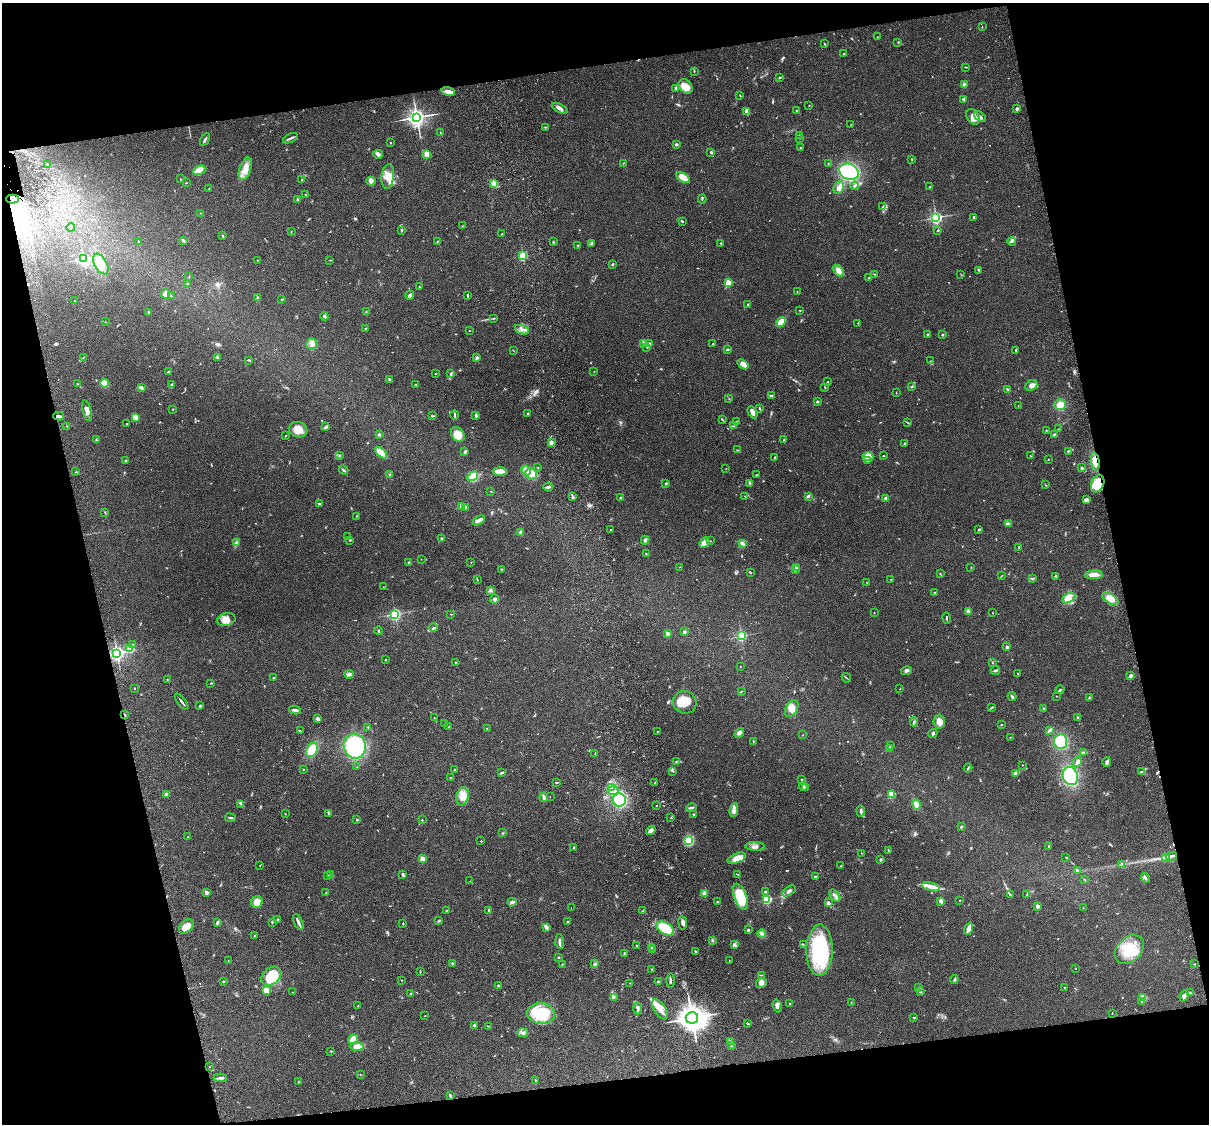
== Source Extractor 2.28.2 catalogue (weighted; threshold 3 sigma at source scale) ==
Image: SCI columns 140-4967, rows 277-4761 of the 5086 x 4924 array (HDU 1 of 3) = the unmasked area's bounding box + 8 px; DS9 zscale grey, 4 x 4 block average (1 PNG px = mean of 4 x 4 image px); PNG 1211 x 1126 px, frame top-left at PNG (2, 3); each listed source drawn as its Kron ellipse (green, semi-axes under 4 px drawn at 4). Shown black and unused: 25% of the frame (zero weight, under 3 of 4 exposures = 6% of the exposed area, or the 3 px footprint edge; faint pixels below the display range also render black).
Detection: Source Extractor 2.28.2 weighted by HDU 2 'WHT'. Background 0.101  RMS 0.0064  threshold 0.0288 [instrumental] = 3 sigma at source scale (4.5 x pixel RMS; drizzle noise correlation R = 1.50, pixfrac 1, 0.05/0.05 arcsec/px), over >= 5 px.
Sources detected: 676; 1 too faint to see at this stretch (4 x 4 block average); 5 inside a brighter object's white glare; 2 cosmic-ray / hot-pixel residue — neither listed nor drawn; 11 coinciding with a brighter row at this scale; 32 inside a brighter listed object's ellipse — not listed separately; of the other 625, all 500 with FLUX_AUTO >= 1.2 (the completeness limit of this list) listed and drawn (125 fainter detections not listed), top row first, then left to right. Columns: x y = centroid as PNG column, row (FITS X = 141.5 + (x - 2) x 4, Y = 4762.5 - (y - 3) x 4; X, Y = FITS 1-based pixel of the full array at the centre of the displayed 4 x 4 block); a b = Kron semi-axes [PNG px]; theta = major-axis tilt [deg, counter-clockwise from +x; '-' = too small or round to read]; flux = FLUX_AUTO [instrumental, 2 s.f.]
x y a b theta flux
982 27 2 2 - 1.7
877 37 2 2 - 1.4
898 42 2 2 - 2.2
825 44 3 2 - 2.3
844 54 2 2 - 2.9
966 67 3 2 - 2.4
694 71 3 2 - 2.3
780 77 3 2 - 3.5
964 85 2 2 - 72
686 86 8 6 -50 46
676 88 3 2 - 4
448 92 7 4 -15 17
740 95 2 2 - 1.8
964 99 3 3 - 6.2
809 106 2 2 - 1.3
560 108 8 3 -27 12
1017 109 3 2 - 6.7
796 110 2 2 - 2
747 111 4 3 - 8.2
417 117 3 3 - 1400
973 117 8 6 -58 28
980 117 7 2 -39 8
851 125 2 2 - 2
545 127 2 2 - 2.4
440 133 2 2 - 1.2
800 135 2 2 - 1.5
291 138 8 2 26 7.8
799 138 2 2 - 1.4
205 139 7 2 61 7.9
391 143 2 2 - 1.7
676 144 2 2 - 8.5
800 148 2 2 - 2.9
711 152 3 2 - 5.6
378 154 5 2 - 24
427 154 2 2 - 140
912 159 2 2 - 1.9
623 163 2 2 - 1.4
828 163 2 2 - 1.2
47 165 2 2 - 3.7
245 169 12 5 72 38
199 170 6 3 29 65
849 172 10 8 -22 470
388 176 12 6 83 39
683 178 8 4 -31 69
181 179 2 2 - 1.8
302 180 2 2 - 1.3
371 181 4 4 - 13
187 182 2 2 - 1.3
494 183 2 2 - 120
855 186 4 2 - 6.1
930 187 4 2 - 4.7
839 188 6 5 - 17
209 189 2 2 - 1.5
305 195 2 2 - 2
13 199 6 4 2 27
702 199 4 2 - 3.9
297 200 3 2 - 3.8
882 207 3 2 - 2.6
201 213 2 2 - 1.2
936 217 2 2 - 850
974 217 3 2 - 6.6
682 221 3 2 - 5.1
463 226 2 2 - 1.3
71 227 4 2 - 5
401 230 3 2 - 3.1
937 231 2 2 - 2.2
291 232 2 2 - 1.6
502 234 2 2 - 1.4
223 236 2 2 - 4.6
138 241 2 2 - 2.2
184 241 3 3 - 5.2
438 241 2 2 - 1.3
1012 241 4 2 - 6.8
553 242 3 2 - 3
592 243 4 2 - 4.5
721 243 2 2 - 2.1
577 246 2 2 - 2.7
523 256 2 2 - 310
84 259 3 2 - 790
257 260 2 2 - 1.4
330 260 2 2 - 1.6
101 264 11 6 -61 33
613 264 2 2 - 11
979 270 2 2 - 2
838 271 7 4 -49 22
875 274 2 2 - 3.2
961 274 2 2 - 1.2
189 277 2 2 - 2.5
869 278 3 2 - 3.9
188 283 2 2 - 2.9
728 283 2 2 - 160
419 287 2 2 - 1.6
797 292 2 2 - 1.2
165 294 5 4 - 15
410 295 4 3 - 9.7
468 295 3 2 - 4.1
171 296 3 2 - 2.1
257 297 2 2 - 2.2
74 300 2 2 - 1.5
281 300 2 2 - 1.2
748 305 3 2 - 2.6
800 310 2 2 - 5
148 312 2 2 - 4.7
366 312 2 2 - 1.9
324 316 4 3 - 5.8
494 318 3 2 - 2.4
105 322 2 2 - 1.3
781 322 5 3 - 44
858 323 2 2 - 1.5
365 328 4 2 - 2.2
522 330 7 2 -20 12
469 331 2 2 - 1.3
928 334 2 2 - 19
942 335 2 2 - 9.9
644 343 3 2 - 3.7
650 343 3 2 - 2.8
713 343 3 2 - 2.4
312 344 6 5 - 23
647 347 2 2 - 2.2
728 349 3 2 - 4.4
513 350 2 2 - 1.2
1016 350 3 2 - 3.6
83 357 2 2 - 1.3
477 357 4 3 - 7.4
217 358 4 2 - 4.2
249 360 3 2 - 4
930 361 2 2 - 1.9
743 364 6 3 -39 29
168 371 2 2 - 4.2
594 371 2 2 - 1.5
435 374 2 2 - 2.1
451 374 4 2 - 5.2
389 379 3 2 - 3.5
828 382 2 2 - 3.3
104 383 4 3 - 74
77 384 2 2 - 1.6
416 384 2 2 - 2.3
172 385 4 2 - 5.3
1031 385 6 5 - 16
911 386 3 2 - 2.5
825 387 3 2 - 1.9
142 388 4 3 - 6.4
1007 389 3 2 - 3.7
896 393 2 2 - 1.4
771 396 4 2 - 7.9
729 398 2 2 - 2
817 401 2 2 - 4.3
1060 405 6 5 - 34
1018 406 2 2 - 1.3
760 408 3 2 - 3.2
173 409 2 2 - 2.8
87 411 11 3 -75 18
753 412 6 3 -63 22
528 414 3 2 - 5.4
454 415 5 2 - 5.6
476 415 3 2 - 6.6
59 416 5 2 - 13
433 416 3 2 - 2.4
135 417 4 3 - 26
722 420 2 2 - 1.7
737 421 2 2 - 1.4
127 423 2 2 - 1.6
908 423 2 2 - 1.3
67 426 2 2 - 1.3
734 426 2 2 - 1.6
326 427 4 2 - 12
1059 429 3 2 - 1.3
298 430 9 7 -18 49
1046 430 2 2 - 1.3
379 434 2 2 - 19
1054 434 3 2 - 5.4
458 435 8 6 -58 54
286 436 2 2 - 2.7
96 440 2 2 - 3.2
784 440 4 2 - 3.5
551 443 3 2 - 16
905 444 2 2 - 2.1
738 450 3 2 - 1.9
1068 451 3 2 - 4.5
465 452 4 2 - 7.4
381 453 7 3 -41 77
339 456 2 2 - 1.5
883 456 2 2 - 2.4
1031 456 4 2 - 1.5
868 457 5 3 - 31
775 458 4 2 - 5.3
1048 459 2 2 - 2.1
126 460 2 2 - 1.7
867 460 4 2 - 5.7
1095 462 9 3 -80 33
538 468 3 2 - 1.7
1082 468 3 2 - 5
726 469 2 2 - 1.2
343 470 5 2 - 6.1
526 470 5 4 - 40
500 471 7 3 -1 38
75 472 2 2 - 2
531 474 6 5 - 61
390 475 2 2 - 2
757 475 2 2 - 3.5
473 476 5 3 - 79
666 483 3 2 - 3.9
750 483 3 2 - 2.5
1098 484 9 6 65 88
1046 485 2 2 - 1.8
548 487 5 2 - 10
491 491 2 2 - 1.7
745 496 2 2 - 1.6
808 496 3 2 - 6.4
573 497 3 2 - 4.2
620 498 2 2 - 16
885 498 3 2 - 6.9
1086 500 3 3 - 11
319 503 3 2 - 2.2
461 506 3 2 - 13
466 507 4 2 - 11
105 512 2 2 - 1.5
357 516 2 2 - 2.1
479 520 6 3 33 11
1008 523 4 2 - 5.8
979 529 4 2 - 3.3
611 530 2 2 - 1.5
521 533 2 2 - 49
348 537 2 2 - 2.1
441 538 2 2 - 3.5
350 540 3 2 - 2.6
645 540 4 3 - 6.5
710 541 2 2 - 2
704 542 6 4 48 35
236 543 3 2 - 4.7
742 544 3 2 - 4.3
1019 547 2 2 - 3.1
646 554 2 2 - 1.6
421 559 2 2 - 1.6
409 562 2 2 - 3.1
471 562 2 2 - 1.4
680 567 2 2 - 1.4
797 567 3 2 - 14
971 567 3 2 - 1.7
501 569 2 2 - 1.6
795 570 4 2 - 3.6
750 572 3 2 - 2.7
940 574 2 2 - 2.6
1002 575 2 2 - 1.4
1094 575 9 3 2 27
1056 576 3 2 - 2.3
1033 578 3 2 - 3.7
477 579 3 2 - 2.5
891 580 2 2 - 2.2
867 582 2 2 - 1.4
383 587 2 2 - 1.5
490 590 2 2 - 1.7
935 593 2 2 - 2.5
1069 598 7 4 27 23
495 599 5 3 - 8.2
1110 599 9 4 -28 40
969 611 3 3 - 13
874 613 2 2 - 1.2
993 613 2 2 - 1.3
395 614 2 2 - 650
451 614 2 2 - 1.7
946 618 5 2 - 3.4
226 620 9 6 15 32
433 628 4 2 - 3.8
379 631 4 2 - 3.3
684 632 2 2 - 35
667 633 2 2 - 42
741 636 2 2 - 570
132 645 2 2 - 2.7
1007 647 3 3 - 5.8
130 649 2 2 - 130
117 653 3 3 - 1100
386 660 2 2 - 5.3
455 662 2 2 - 2.7
992 663 2 2 - 1.9
740 666 2 2 - 1.5
995 670 5 2 - 7
907 671 5 3 - 8.9
1018 673 2 2 - 4.3
349 674 5 3 - 11
1131 676 4 3 - 6.9
274 678 4 2 - 4.6
846 678 5 2 - 2.6
167 680 2 2 - 1.8
211 683 2 2 - 2.6
134 688 2 2 - 1.6
900 689 2 2 - 1.4
1060 690 4 2 - 4.6
741 692 3 2 - 2
1057 696 2 2 - 1.3
1012 697 5 2 - 5.8
1089 698 3 2 - 4.7
182 702 9 2 -53 7.2
685 702 12 11 - 85
200 706 3 2 - 6.2
991 707 3 2 - 2.8
792 708 9 5 60 28
1044 709 3 2 - 3.1
295 710 6 2 -9 11
125 715 3 2 - 4
1078 717 4 2 - 3.2
434 718 2 2 - 1.5
317 719 4 3 - 6.6
914 722 4 2 - 5
939 722 7 5 -86 27
444 724 2 2 - 2.1
1001 724 2 2 - 2.1
368 727 2 2 - 3.5
449 727 3 2 - 3
487 729 2 2 - 1.6
1049 730 4 3 - 6.4
300 731 2 2 - 3.1
657 732 2 2 - 1.6
739 733 5 4 - 11
933 733 5 2 - 4.9
803 735 2 2 - 1.3
1010 737 2 2 - 1.2
1061 741 7 6 - 140
753 742 2 2 - 1.4
355 746 12 11 - 330
891 746 2 2 - 9.6
889 749 3 2 - 3
312 750 7 5 59 65
1084 752 2 2 - 1.8
595 754 3 2 - 2.2
677 761 3 2 - 3
1077 762 5 3 - 7.4
1107 762 5 2 - 9.1
1022 765 2 2 - 2.9
357 767 2 2 - 1.7
968 768 4 2 - 3.5
303 769 2 2 - 1.5
454 769 2 2 - 2.4
673 771 2 2 - 4.2
1141 772 3 2 - 2.9
501 773 4 2 - 6
1016 773 4 3 - 6.1
1070 776 9 7 -72 220
450 778 2 2 - 3.2
802 779 2 2 - 1.9
556 782 3 2 - 3.7
655 783 2 2 - 3
611 787 4 4 - 10
803 787 4 2 - 4.6
805 788 2 2 - 2.4
613 790 6 3 -4 11
891 794 2 2 - 220
166 795 3 2 - 3.4
462 796 9 6 78 33
550 796 2 2 - 1.2
544 797 5 3 - 13
619 800 6 6 - 170
241 804 3 2 - 4.4
916 805 5 4 - 28
656 806 2 2 - 1.9
691 808 5 2 - 6.5
734 810 7 3 81 22
861 811 5 2 - 11
285 814 2 2 - 1.5
329 814 2 2 - 3.1
694 814 2 2 - 3.9
671 817 2 2 - 2.5
230 818 5 2 - 5.7
357 820 2 2 - 4.4
422 820 2 2 - 2.4
961 827 2 2 - 4.3
651 830 5 3 - 15
503 833 2 2 - 1.3
188 837 2 2 - 2.3
689 840 4 3 - 110
481 841 2 2 - 4.1
755 846 10 3 -2 16
1048 847 3 2 - 3.1
573 848 2 2 - 1.6
888 850 2 2 - 1.8
861 853 2 2 - 1.4
1171 856 5 2 - 9.1
1066 857 2 2 - 1.6
1165 857 4 2 - 6.3
737 858 9 4 22 38
423 859 2 2 - 110
881 859 3 2 - 4.9
1122 864 2 2 - 1.6
841 865 2 2 - 2.1
260 866 3 2 - 1.7
1078 870 4 2 - 4.2
331 874 3 3 - 5.3
403 874 3 2 - 7.8
737 874 2 2 - 1.9
327 875 2 2 - 1.2
815 877 3 2 - 6.1
1145 878 5 2 - 7.8
1084 879 3 2 - 2.7
470 881 3 2 - 1.5
931 887 9 4 -14 26
789 891 7 2 32 9.1
765 892 2 2 - 7.4
206 893 3 2 - 20
326 893 2 2 - 1.5
705 894 2 2 - 37
1010 895 2 2 - 1.7
1027 895 4 2 - 3.5
835 896 7 3 -52 11
740 897 13 6 -70 100
767 899 2 2 - 440
941 901 2 2 - 65
959 901 2 2 - 1.3
257 902 6 5 - 32
512 902 4 2 - 14
717 902 2 2 - 1.7
828 903 3 3 - 7.6
1037 906 2 2 - 44
571 908 2 2 - 2.7
1083 908 2 2 - 1.2
447 910 2 2 - 1.7
489 911 3 2 - 5.8
643 911 2 2 - 2.2
278 920 3 2 - 3.9
438 921 4 2 - 2.9
217 922 4 3 - 6
272 922 3 2 - 2.8
298 922 8 2 -66 12
567 922 2 2 - 3.6
683 923 7 3 -82 13
403 924 3 2 - 2
186 926 8 5 44 49
546 928 2 2 - 43
665 928 10 5 -31 160
968 929 6 3 69 21
748 930 3 2 - 3.3
762 934 4 3 - 7.1
255 936 2 2 - 2.5
713 940 3 2 - 2
560 942 7 2 -86 9.5
803 944 3 2 - 2.6
734 945 3 3 - 8.9
637 946 4 2 - 3.9
651 947 2 2 - 2.9
653 949 2 2 - 3.7
819 950 25 13 89 330
1129 950 17 12 44 120
695 952 3 2 - 2.4
624 953 3 2 - 3.8
558 957 2 2 - 3.1
228 961 2 2 - 1.3
729 961 2 2 - 1.2
452 963 3 2 - 3.1
562 964 2 2 - 1.8
595 964 3 2 - 4.5
1194 964 2 2 - 1.9
1076 968 2 2 - 1.4
652 969 2 2 - 2.2
420 971 4 2 - 2.8
761 975 2 2 - 1.7
271 976 11 8 39 120
670 980 7 2 -89 5.9
954 980 4 3 - 5
223 981 2 2 - 4.7
402 981 2 2 - 1.6
658 982 3 2 - 3.9
630 983 2 2 - 1.6
761 983 5 5 - 15
498 986 2 2 - 4.8
919 988 3 2 - 3.4
1064 988 2 2 - 1.4
266 991 4 3 - 40
293 992 2 2 - 1.9
920 992 3 2 - 2.6
1190 993 2 2 - 3.3
410 994 2 2 - 13
1184 996 6 3 66 10
614 997 2 2 - 1.2
1143 998 2 2 - 170
851 1002 2 2 - 1.5
1142 1002 3 2 - 3.8
790 1004 2 2 - 4.1
358 1006 2 2 - 1.4
777 1006 6 3 -71 10
637 1008 6 3 -90 7.7
660 1009 11 5 -58 32
1112 1013 2 2 - 1.8
541 1014 14 10 -7 160
425 1016 2 2 - 1.7
692 1018 6 5 - 3700
914 1018 4 2 - 3.3
747 1023 3 2 - 2.2
475 1026 3 2 - 7
488 1026 3 2 - 2.1
523 1033 5 3 - 9.6
353 1039 5 3 - 41
730 1042 4 3 - 8.2
731 1046 2 2 - 2.2
357 1047 7 4 -1 30
331 1051 3 2 - 1.9
209 1067 2 2 - 1.3
361 1075 2 2 - 1.3
220 1078 6 2 1 8
535 1080 2 2 - 2.2
298 1082 2 2 - 1.8
450 1096 3 2 - 8.2
Overlapping masked pixels (flux is a lower limit): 4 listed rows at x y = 13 199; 59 416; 1095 462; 1098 484
Diffuse or blended objects may show on this block-average render without a row.